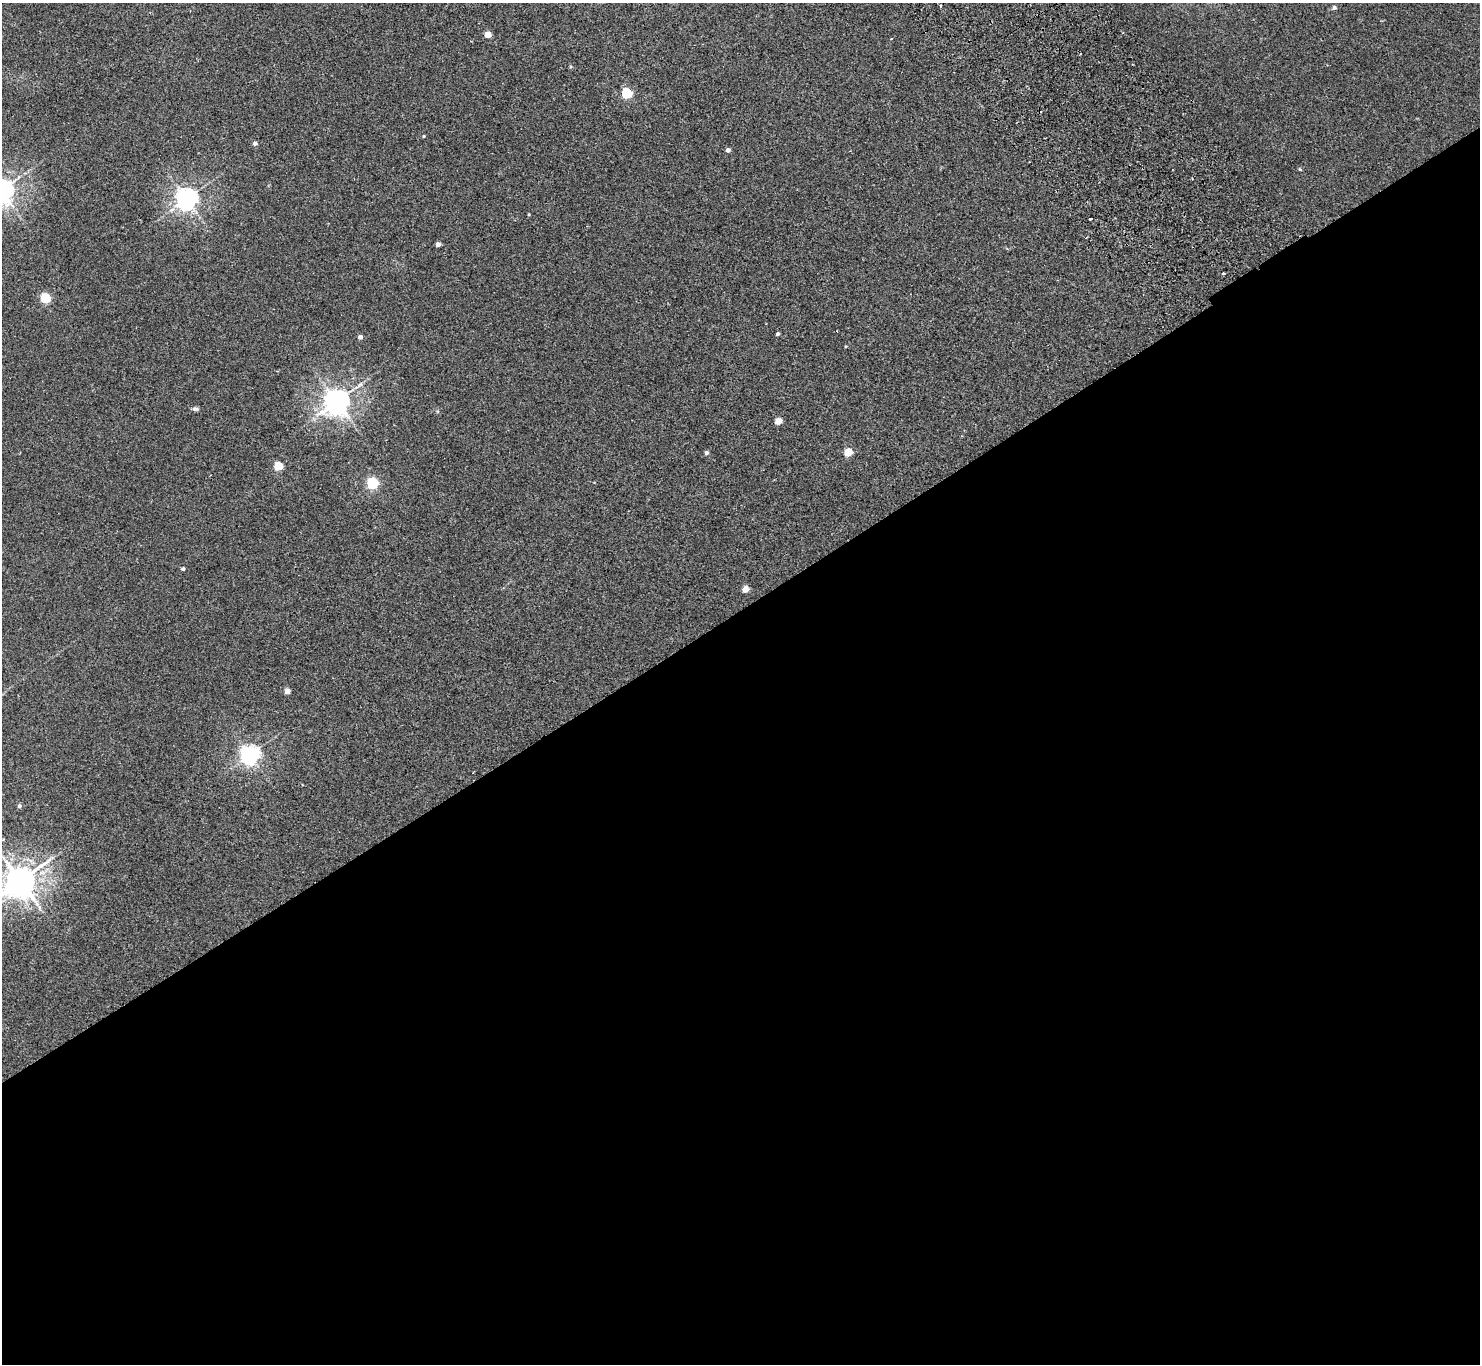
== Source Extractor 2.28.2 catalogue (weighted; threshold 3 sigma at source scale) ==
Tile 15 of 4 x 4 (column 3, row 4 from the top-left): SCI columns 3009-4486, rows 337-1698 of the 6013 x 5985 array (HDU 1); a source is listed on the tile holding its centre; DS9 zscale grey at full resolution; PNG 1482 x 1366 px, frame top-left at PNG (2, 3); no overlay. Shown black and unused: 56% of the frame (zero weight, under 2 of 3 exposures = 3% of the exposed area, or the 3 px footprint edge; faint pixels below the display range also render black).
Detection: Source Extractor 2.28.2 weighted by HDU 2 'WHT'; one run over the whole footprint, this tile lists its part. Background 0.0251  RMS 0.0068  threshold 0.0306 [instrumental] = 3 sigma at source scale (4.5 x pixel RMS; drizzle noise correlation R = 1.50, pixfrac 1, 0.05/0.05 arcsec/px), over >= 5 px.
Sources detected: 29; all 29 listed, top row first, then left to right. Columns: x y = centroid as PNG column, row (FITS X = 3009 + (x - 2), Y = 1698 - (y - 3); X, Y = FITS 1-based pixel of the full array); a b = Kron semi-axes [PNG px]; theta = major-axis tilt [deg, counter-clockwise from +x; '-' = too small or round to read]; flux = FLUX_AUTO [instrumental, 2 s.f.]
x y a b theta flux
940 6 3 2 - 1.1
1334 7 5 4 - 1.9
488 35 4 4 - 9
627 93 5 5 - 52
424 136 4 3 - 0.74
255 143 4 4 - 2.4
728 150 4 4 - 2.5
1300 169 5 4 - 0.69
186 199 7 7 - 480
1091 218 4 3 - 5.8
438 244 4 4 - 2.9
1223 273 3 3 - 2.5
45 298 5 5 - 44
778 334 4 3 - 1.4
360 337 4 4 - 3.1
845 346 4 3 - 0.52
336 402 8 7 - 710
195 409 8 5 -12 1.7
778 421 5 4 - 10
848 452 5 4 - 20
706 453 4 4 - 1.9
278 466 5 5 - 28
372 483 5 5 - 82
183 569 4 3 - 1.4
745 589 5 4 - 10
287 691 4 4 - 5.9
250 755 7 6 - 310
19 806 4 4 - 1.6
20 881 10 9 - 1200
Isophote crosses this tile's border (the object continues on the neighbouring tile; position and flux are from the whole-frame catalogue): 1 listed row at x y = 20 881